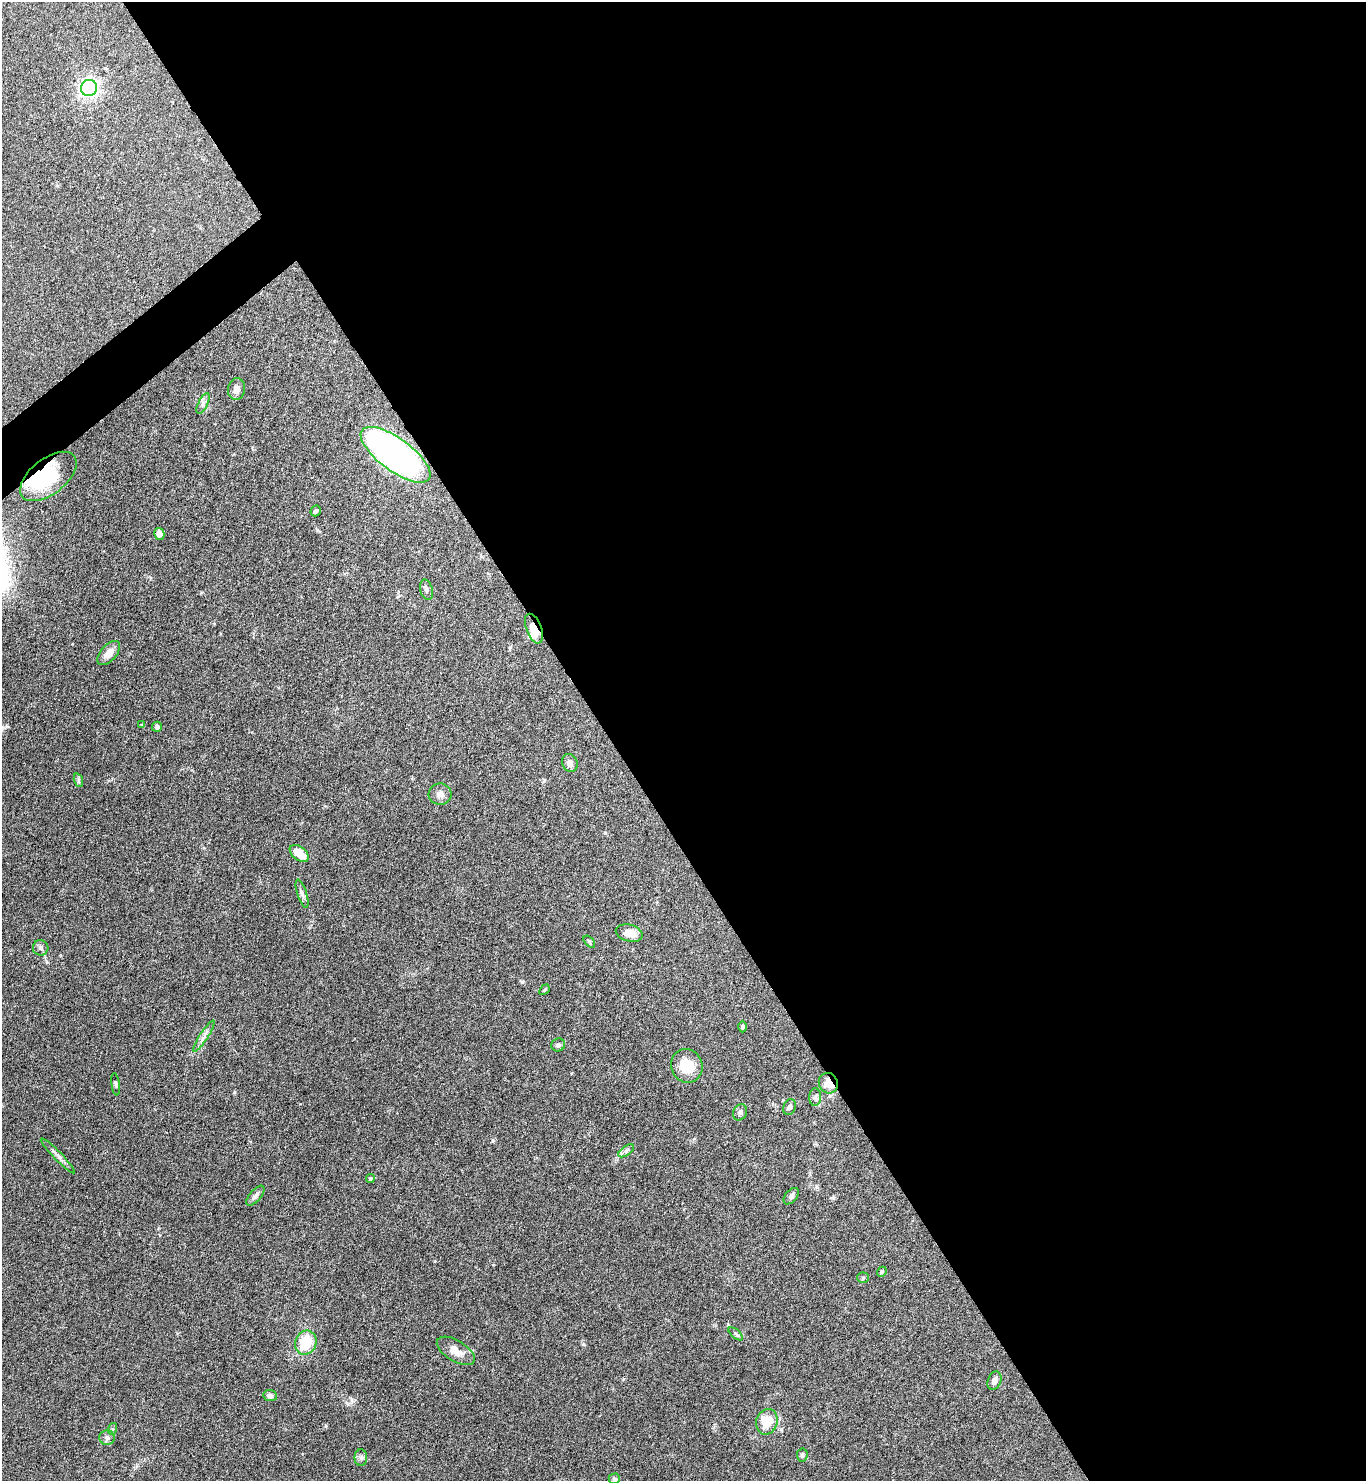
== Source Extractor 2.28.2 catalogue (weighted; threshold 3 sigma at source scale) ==
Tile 8 of 4 x 4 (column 4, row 2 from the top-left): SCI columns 4254-5617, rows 2963-4441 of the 5914 x 5919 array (HDU 1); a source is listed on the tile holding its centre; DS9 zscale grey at full resolution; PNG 1368 x 1483 px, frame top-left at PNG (2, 2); each listed source drawn as its Kron ellipse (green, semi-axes under 4 px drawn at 4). Shown black and unused: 56% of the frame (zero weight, under 3 of 6 exposures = <1% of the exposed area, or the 3 px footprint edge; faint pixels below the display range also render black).
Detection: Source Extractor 2.28.2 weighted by HDU 2 'WHT'; one run over the whole footprint, this tile lists its part. Background 0.0645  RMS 0.0039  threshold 0.0161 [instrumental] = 3 sigma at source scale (4.09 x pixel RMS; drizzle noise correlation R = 1.36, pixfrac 0.8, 0.05/0.05 arcsec/px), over >= 5 px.
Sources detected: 50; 2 inside a brighter object's white glare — neither listed nor drawn; the other 48 listed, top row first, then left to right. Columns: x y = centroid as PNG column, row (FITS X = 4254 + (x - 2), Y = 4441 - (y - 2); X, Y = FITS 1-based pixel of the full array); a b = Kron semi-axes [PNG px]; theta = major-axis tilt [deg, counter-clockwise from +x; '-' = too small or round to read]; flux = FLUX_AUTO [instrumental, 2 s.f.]
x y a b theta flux
89 88 8 8 - 140
237 389 11 8 80 2.1
203 403 11 4 64 1.1
396 455 41 16 -36 190
48 476 33 17 38 24
316 511 6 5 - 0.85
159 534 6 5 - 2.4
426 590 10 6 -76 1
534 629 15 7 -69 6.1
109 653 15 8 48 3.1
142 725 4 4 - 0.42
157 727 5 4 - 1
570 763 9 7 -62 1.9
78 780 7 4 -73 0.65
440 794 11 10 - 2
299 853 11 6 -37 5.9
302 894 14 4 -72 1.2
629 933 14 8 -15 4.2
589 942 7 4 -46 0.54
41 948 8 7 - 1.1
544 990 6 4 48 0.49
743 1027 6 4 -90 0.78
204 1036 18 3 57 1.6
558 1045 7 6 - 0.99
687 1066 17 15 -65 8.3
828 1083 10 9 - 5.2
116 1084 11 4 -82 0.74
815 1097 9 6 87 1.1
789 1107 8 6 67 0.96
740 1112 8 6 66 1.2
626 1151 9 4 36 0.98
58 1156 24 4 -46 1.7
370 1179 4 4 - 0.52
255 1196 12 5 48 1.3
791 1196 9 6 50 1.1
882 1272 5 4 - 0.51
863 1278 5 5 - 0.52
736 1334 8 4 -42 0.61
306 1343 12 10 67 12
456 1351 21 10 -31 4.5
994 1381 9 6 68 1.9
270 1396 7 5 -8 1.1
767 1422 13 10 74 7.7
112 1429 6 4 71 0.41
107 1438 7 7 - 1.2
802 1455 6 5 - 0.71
361 1458 8 6 90 1
614 1479 6 5 - 0.69
Overlapping masked pixels (flux is a lower limit): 4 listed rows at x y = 396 455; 48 476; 534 629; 828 1083
Unlisted compact peaks at least as high as the median listed source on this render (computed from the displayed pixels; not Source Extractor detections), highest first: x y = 583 1344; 493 1140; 522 982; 326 1426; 833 1198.